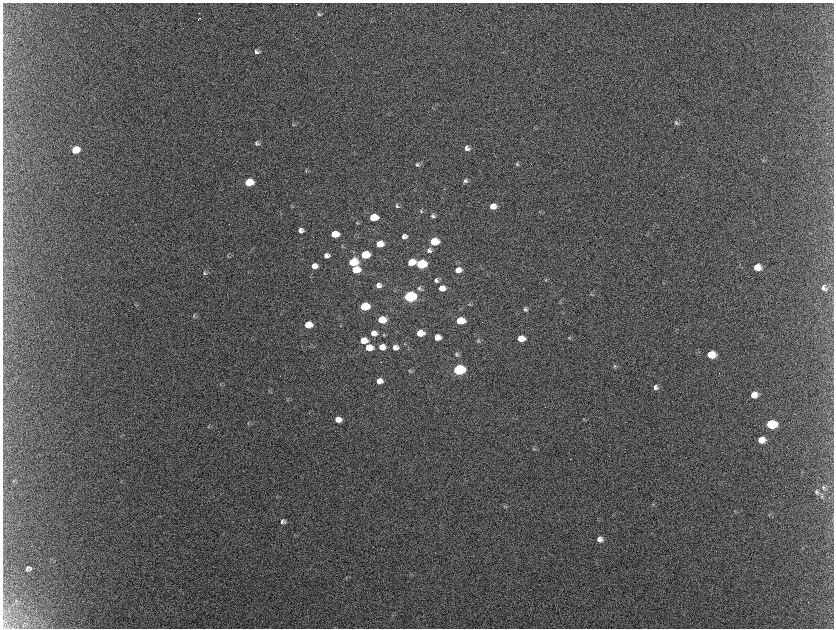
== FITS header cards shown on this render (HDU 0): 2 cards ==
NAXIS1  =                 1663 / length of data axis 1
NAXIS2  =                 1252 / length of data axis 2

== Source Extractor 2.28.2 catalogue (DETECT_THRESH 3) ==
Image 1663 x 1252 px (HDU 0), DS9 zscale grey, zoomed out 1/2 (1 PNG px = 2 x 2 image px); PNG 836 x 630 px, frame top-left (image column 2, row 1251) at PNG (3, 3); no overlay
Background 2130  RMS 32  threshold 94.6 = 3 sigma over >= 5 px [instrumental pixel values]
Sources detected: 106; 12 cannot appear on this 1/2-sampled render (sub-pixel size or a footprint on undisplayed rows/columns) and are not listed; the other 94 listed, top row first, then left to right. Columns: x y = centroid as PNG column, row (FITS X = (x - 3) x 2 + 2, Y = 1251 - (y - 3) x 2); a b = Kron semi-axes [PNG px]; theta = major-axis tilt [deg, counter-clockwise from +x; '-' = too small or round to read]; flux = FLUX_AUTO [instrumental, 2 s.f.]
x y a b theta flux
319 14 6 3 -17 8.4e+03
199 19 4 2 - 1.1e+04
257 52 6 5 - 1.9e+04
676 123 7 5 -32 1.4e+04
293 124 4 2 - 5.5e+03
257 143 7 5 -42 1.4e+04
467 148 6 6 - 2.5e+04
75 150 6 5 - 1.9e+05
763 160 4 2 - 3.6e+03
517 164 6 4 -64 1.1e+04
417 165 7 5 -38 1.4e+04
306 171 4 3 - 6.2e+03
465 181 6 5 - 1.6e+04
249 182 6 5 - 2.6e+05
397 206 6 4 -49 1.2e+04
493 206 6 5 - 5.7e+04
421 211 5 4 - 7.9e+03
433 216 5 4 - 1.3e+04
373 217 6 5 - 2.1e+05
357 223 5 3 - 6.3e+03
301 230 5 4 - 2.3e+04
335 234 6 5 - 1.5e+05
404 236 5 4 - 2.6e+04
434 241 6 5 - 1.9e+05
380 244 6 5 - 1.2e+05
342 247 4 2 - 4.9e+03
429 250 7 6 - 2.2e+04
326 255 5 5 - 3.0e+04
365 255 6 5 - 3.2e+05
228 256 6 3 -15 6.0e+03
353 262 6 5 - 3.0e+05
411 262 6 5 - 1.2e+05
421 264 7 5 4 5.0e+05
314 266 6 5 - 4.5e+04
757 267 7 6 - 7.7e+04
356 270 6 5 - 1.9e+05
458 270 7 6 - 4.7e+04
205 273 7 4 -39 1.0e+04
436 280 6 6 - 2.0e+04
546 280 3 3 - 5.1e+03
379 285 5 5 - 3.1e+04
420 288 7 5 -39 1.5e+04
442 288 6 5 - 6.7e+04
824 288 8 6 -62 2.7e+04
591 294 4 3 - 6.0e+03
410 296 7 5 5 1.5e+06
560 302 3 2 - 4.2e+03
469 304 4 4 - 6.5e+03
364 306 6 5 - 3.6e+05
525 309 5 5 - 1.6e+04
563 313 3 2 - 3.0e+03
194 316 7 3 80 8.7e+03
382 320 6 5 - 1.4e+05
460 321 6 5 - 1.9e+05
308 325 6 5 - 1.5e+05
374 333 6 5 - 4.8e+04
420 333 6 5 - 1.2e+05
383 335 4 4 - 8.0e+03
437 337 6 5 - 5.8e+04
521 338 6 5 - 8.9e+04
569 338 5 4 - 7.7e+03
363 340 6 5 - 1.2e+05
478 341 5 4 - 9.3e+03
369 347 6 5 - 1.2e+05
382 347 6 5 - 6.2e+04
395 347 6 5 - 3.7e+04
456 354 6 5 - 1.2e+04
711 355 7 6 - 1.2e+05
614 366 5 5 - 1.0e+04
459 370 7 5 3 1.2e+06
410 371 6 4 -24 9.0e+03
379 381 6 5 - 5.2e+04
220 384 5 3 - 6.2e+03
656 387 6 6 - 2.2e+04
269 391 5 2 - 4.8e+03
754 395 7 6 - 5.8e+04
287 400 3 2 - 3.6e+03
338 419 6 5 - 6.1e+04
584 419 4 3 - 5.7e+03
248 423 5 3 - 6.3e+03
771 424 7 6 - 3.2e+05
761 440 6 6 - 7.3e+04
534 449 5 4 - 8.5e+03
13 480 3 2 - 3.4e+03
823 487 7 5 -84 1.6e+04
816 492 7 5 -60 1.6e+04
821 496 5 4 - 9.4e+03
504 506 5 3 - 6.0e+03
735 511 3 2 - 3.5e+03
769 514 5 4 - 7.7e+03
283 521 6 5 - 2.0e+04
600 539 6 6 - 3.3e+04
27 568 7 5 76 1.4e+04
30 568 6 3 82 8.7e+03
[12 sub-pixel or undisplayed-footprint detections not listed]